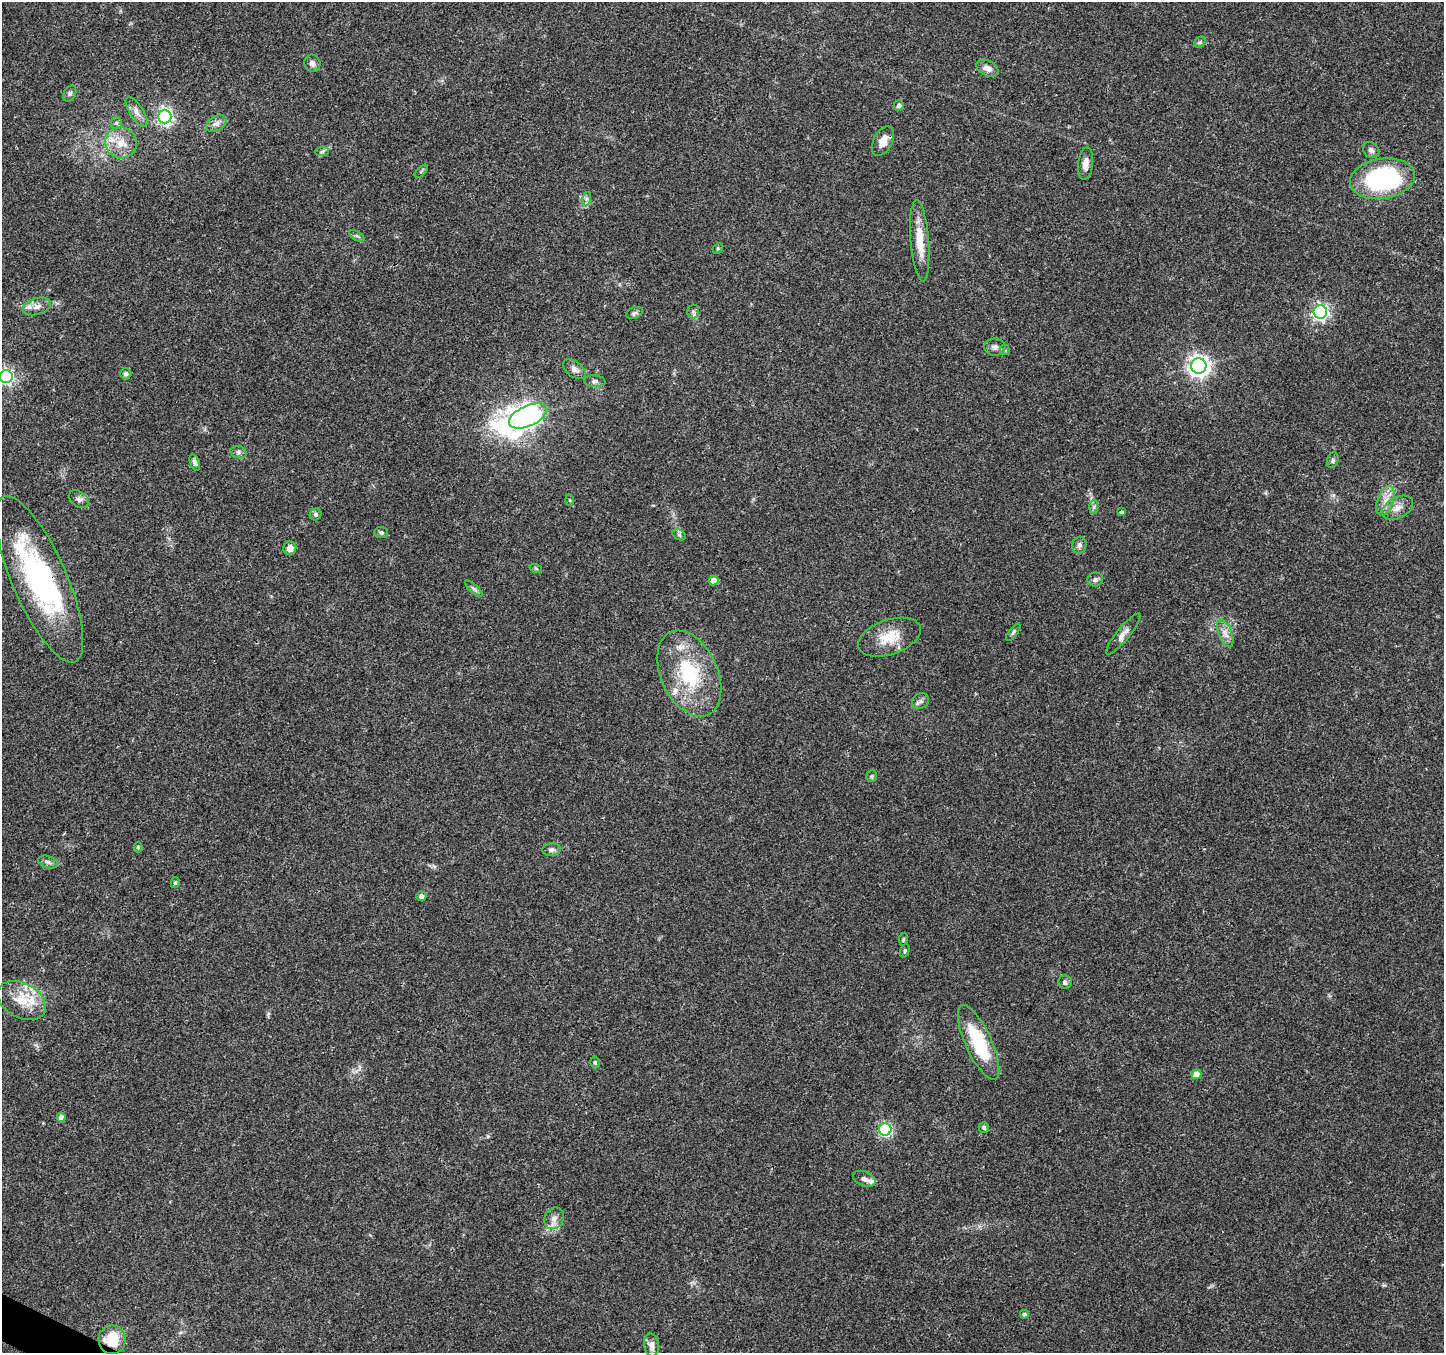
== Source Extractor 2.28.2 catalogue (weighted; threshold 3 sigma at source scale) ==
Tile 7 of 4 x 4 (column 3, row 2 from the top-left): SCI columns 2885-4326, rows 2902-4252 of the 5776 x 5870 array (HDU 1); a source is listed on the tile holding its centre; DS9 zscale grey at full resolution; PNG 1446 x 1355 px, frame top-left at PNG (2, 2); each listed source drawn as its Kron ellipse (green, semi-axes under 4 px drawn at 4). Shown black and unused: <1% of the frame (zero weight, under 3 of 4 exposures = <1% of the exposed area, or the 3 px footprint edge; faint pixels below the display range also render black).
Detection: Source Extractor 2.28.2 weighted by HDU 2 'WHT'; one run over the whole footprint, this tile lists its part. Background 0.0518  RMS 0.0036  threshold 0.0162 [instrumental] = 3 sigma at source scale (4.5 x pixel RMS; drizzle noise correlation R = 1.50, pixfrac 1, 0.0396/0.0396 arcsec/px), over >= 5 px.
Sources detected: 82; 4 inside a brighter listed object's ellipse — not listed separately; the other 78 listed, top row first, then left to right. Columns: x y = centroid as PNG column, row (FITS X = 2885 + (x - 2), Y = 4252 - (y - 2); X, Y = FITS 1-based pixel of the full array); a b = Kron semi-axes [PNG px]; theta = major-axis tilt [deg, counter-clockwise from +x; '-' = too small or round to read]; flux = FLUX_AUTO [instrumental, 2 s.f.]
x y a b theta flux
1200 42 6 5 - 0.63
312 63 9 8 - 1.6
987 68 11 7 -25 2.6
70 93 9 6 60 0.83
899 105 5 5 - 1.1
136 112 17 7 -58 2.3
165 117 7 6 - 110
116 123 6 5 - 0.77
216 124 11 7 31 1.8
883 141 16 9 63 3.6
121 143 16 15 - 6.1
1371 150 9 7 -44 1.3
322 152 7 4 3 0.66
1086 164 16 7 84 2.7
421 171 8 3 45 0.53
1382 179 33 20 9 53
586 199 7 4 72 0.87
357 236 8 3 -31 0.66
920 241 41 9 -85 8.6
718 248 6 4 46 0.47
37 306 14 8 17 2.4
693 311 7 6 - 0.87
1320 312 7 6 - 94
634 313 9 5 19 0.84
995 347 10 8 -4 1.6
1005 350 5 5 - 0.49
1199 366 7 7 - 230
574 369 13 7 -37 1.8
126 374 6 5 - 0.77
6 377 6 6 - 72
595 381 11 5 -5 1.1
528 416 20 10 25 260
238 452 8 6 -16 0.94
1333 460 8 5 71 0.84
195 462 8 4 -70 1
79 499 11 7 -36 1.4
570 500 5 3 - 0.38
1385 501 15 8 70 3.4
1094 507 7 4 89 0.81
1398 508 17 10 28 3.5
1122 512 4 4 - 0.78
316 514 6 5 - 0.72
381 532 7 5 -2 0.79
679 535 7 5 -30 0.67
1079 545 8 7 - 1.3
290 548 7 6 - 2.6
536 569 6 4 -20 0.44
39 579 90 27 -66 65
1095 580 8 7 - 1.1
714 581 5 5 - 3.8
474 589 11 4 -40 0.84
1013 632 10 4 52 0.73
1225 633 14 6 -69 2.4
1123 634 26 6 51 2.5
889 637 32 17 19 9.4
689 673 45 28 -65 28
921 701 8 7 - 1.2
872 776 5 5 - 0.54
138 847 5 4 - 0.49
552 850 9 6 6 1.2
48 862 10 6 -16 1.2
175 883 5 4 - 0.6
421 896 5 4 - 1.2
903 939 7 3 81 0.4
905 951 7 4 69 0.57
1065 982 7 6 - 1.1
22 1000 26 17 -29 10
978 1042 41 13 -65 20
595 1062 6 4 -74 0.55
1196 1074 5 5 - 4.6
61 1117 5 4 - 2.1
984 1127 5 5 - 0.83
885 1129 6 6 - 54
864 1179 12 7 -23 1.5
554 1218 11 9 62 2.5
1024 1314 4 4 - 0.8
112 1340 14 13 - 9.9
651 1345 11 7 -82 2.2
Overlapping masked pixels (flux is a lower limit): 2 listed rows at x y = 39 579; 112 1340
Isophote crosses this tile's border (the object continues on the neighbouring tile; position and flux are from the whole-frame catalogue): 1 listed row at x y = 6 377